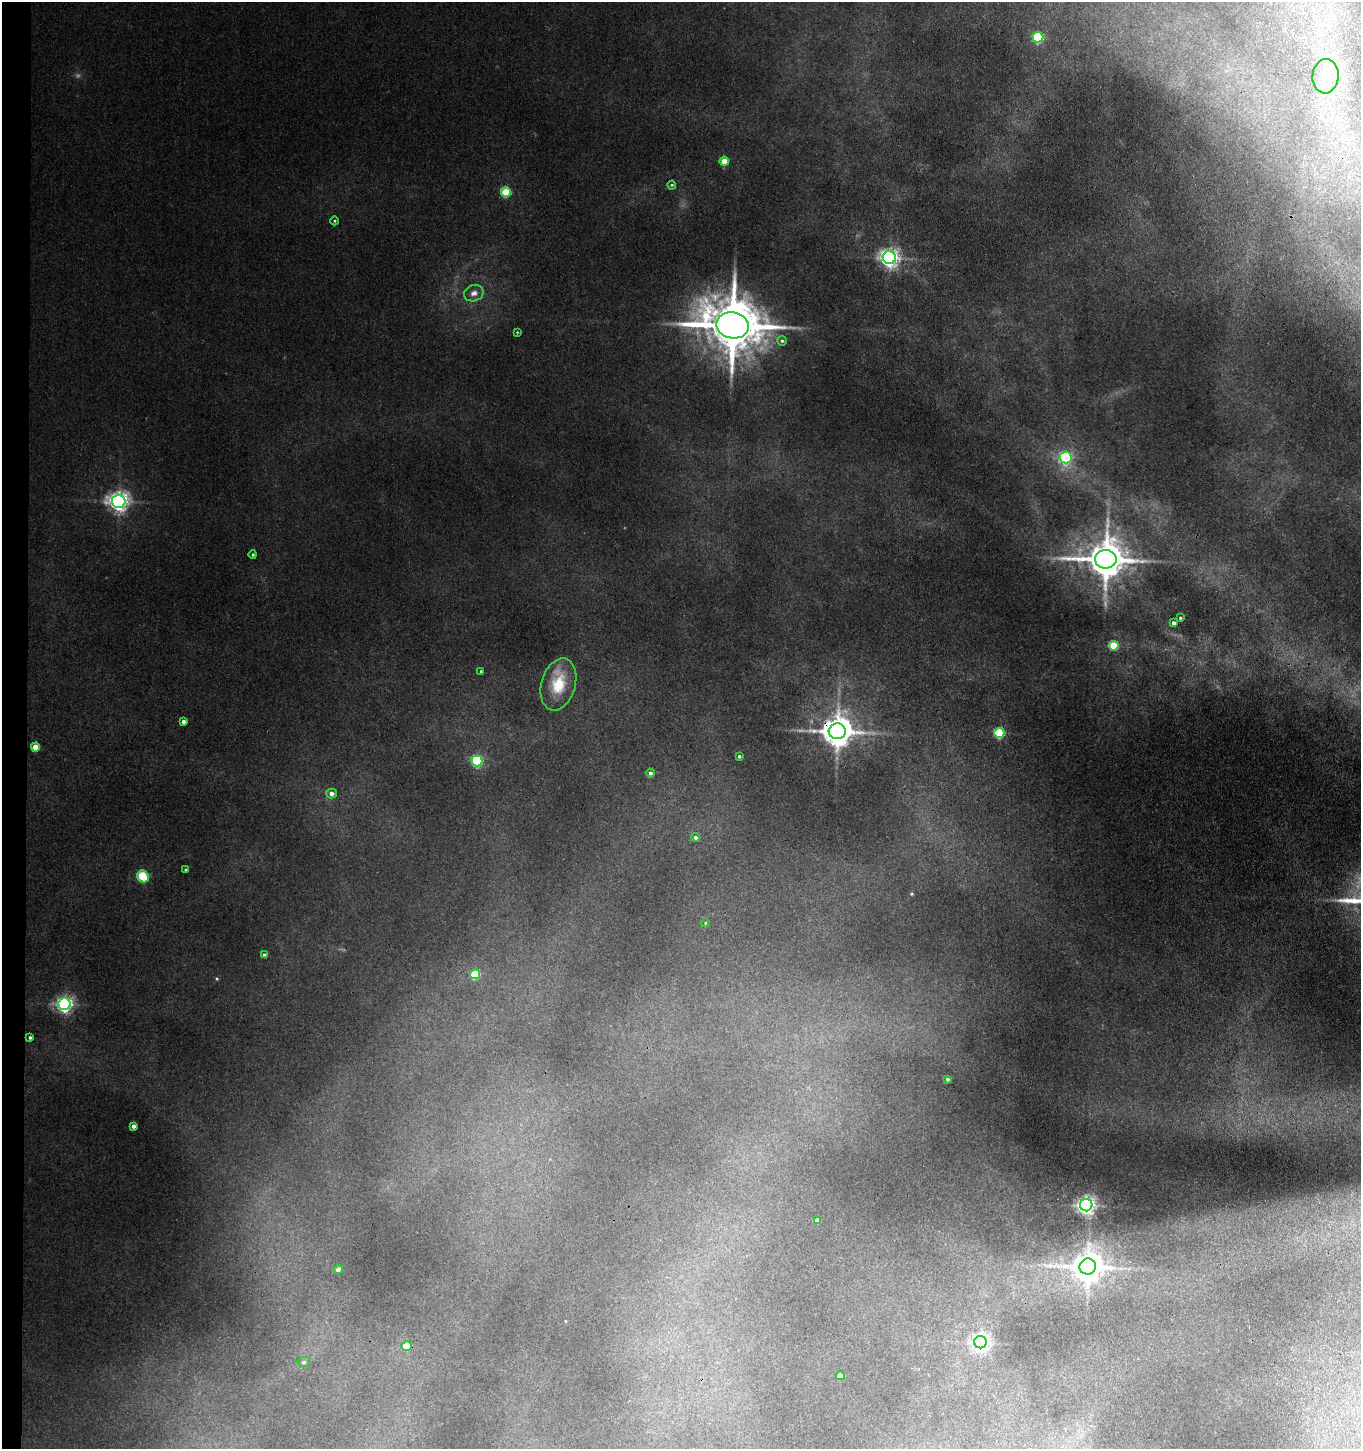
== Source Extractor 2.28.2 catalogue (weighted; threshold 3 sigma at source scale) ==
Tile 4 of 3 x 3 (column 1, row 2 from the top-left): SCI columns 167-1525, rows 1457-2903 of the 4433 x 4361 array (HDU 1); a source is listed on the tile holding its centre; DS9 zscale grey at full resolution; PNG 1363 x 1451 px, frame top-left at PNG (2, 2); each listed source drawn as its Kron ellipse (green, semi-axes under 4 px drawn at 4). Shown black and unused: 2% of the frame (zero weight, under 3 of 4 exposures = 6% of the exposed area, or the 3 px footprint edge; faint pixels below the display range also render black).
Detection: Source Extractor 2.28.2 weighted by HDU 2 'WHT'; one run over the whole footprint, this tile lists its part. Background 0.092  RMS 0.0084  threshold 0.038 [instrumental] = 3 sigma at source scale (4.5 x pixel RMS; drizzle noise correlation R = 1.50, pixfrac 1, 0.05/0.05 arcsec/px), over >= 5 px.
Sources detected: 47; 1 too faint to see at this stretch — neither listed nor drawn; the other 46 listed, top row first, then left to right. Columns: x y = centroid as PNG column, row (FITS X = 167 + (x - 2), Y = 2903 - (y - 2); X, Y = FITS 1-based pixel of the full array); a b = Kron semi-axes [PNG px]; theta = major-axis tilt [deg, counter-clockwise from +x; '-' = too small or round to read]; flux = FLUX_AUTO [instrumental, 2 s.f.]
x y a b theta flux
1038 37 5 5 - 62
1326 76 17 13 85 18
724 161 5 4 - 13
672 185 4 4 - 0.84
506 192 5 5 - 26
334 221 4 3 - 0.73
889 258 6 6 - 310
474 293 10 8 19 4.2
732 325 16 13 -11 4600
517 332 4 3 - 0.65
782 341 5 4 - 1.3
1066 457 6 6 - 90
118 501 7 6 - 410
253 555 4 3 - 1
1106 559 11 9 -2 2300
1180 618 3 3 - 0.85
1174 623 4 4 - 3.1
1114 646 5 5 - 28
481 671 3 3 - 0.86
558 684 27 17 74 22
183 721 4 4 - 2.6
837 731 8 8 - 1300
999 733 5 5 - 50
35 747 4 4 - 9.8
739 756 3 3 - 1.1
477 761 5 5 - 74
650 773 4 4 - 1.7
331 793 5 5 - 3.6
695 837 4 4 - 1.5
186 870 4 3 - 1
143 876 6 5 - 47
705 923 4 3 - 0.66
264 955 4 4 - 1.9
475 974 5 5 - 23
65 1004 6 6 - 230
30 1038 3 3 - 1.2
947 1079 3 3 - 1.3
134 1126 4 4 - 2.7
1086 1205 6 6 - 290
817 1220 4 4 - 3.3
1088 1267 8 8 - 1000
338 1269 4 4 - 4
980 1342 6 6 - 270
407 1346 5 4 - 20
304 1362 6 5 - 1.6
840 1376 4 4 - 8.9
Overlapping masked pixels (flux is a lower limit): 1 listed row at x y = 837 731